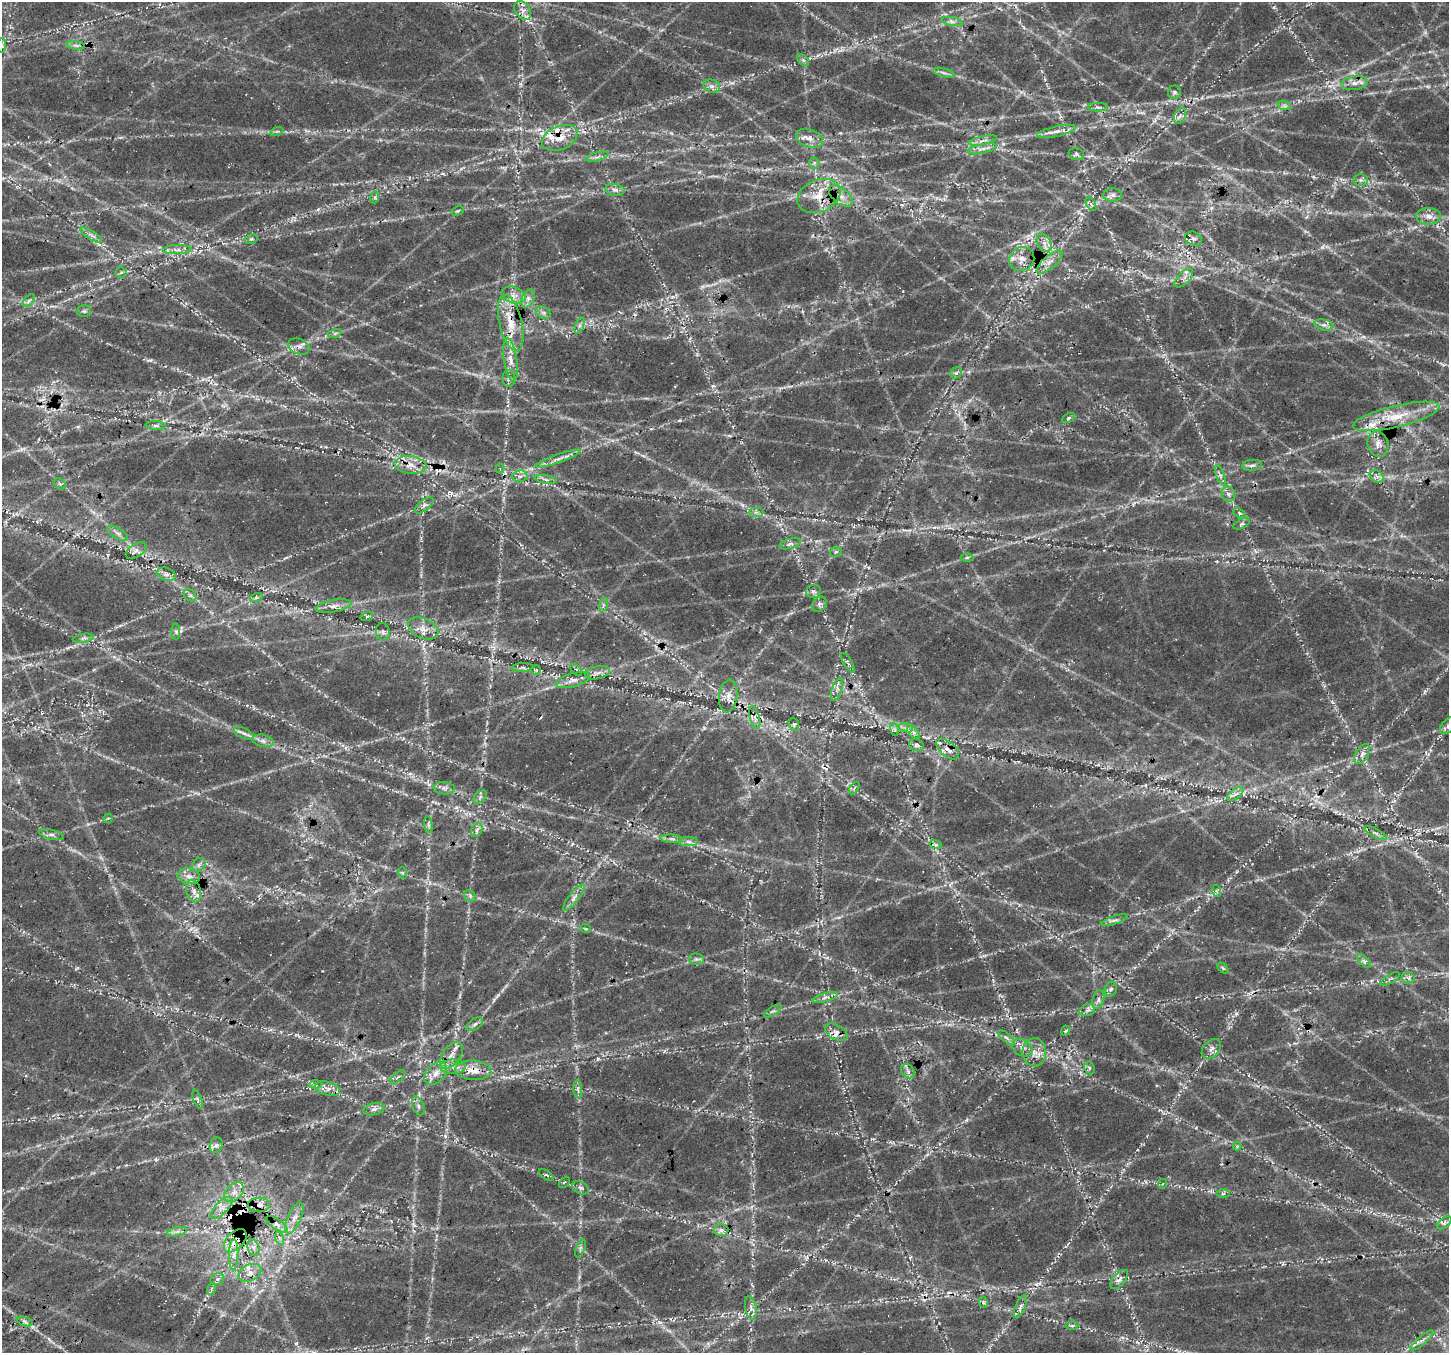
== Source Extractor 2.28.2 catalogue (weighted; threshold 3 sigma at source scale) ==
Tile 7 of 4 x 4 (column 3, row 2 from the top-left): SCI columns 3124-4570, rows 3171-4521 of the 6236 x 6279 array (HDU 1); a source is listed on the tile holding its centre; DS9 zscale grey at full resolution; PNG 1451 x 1355 px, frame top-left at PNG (2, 2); each listed source drawn as its Kron ellipse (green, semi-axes under 4 px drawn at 4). Shown black and unused: <1% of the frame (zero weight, under 3 of 4 exposures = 14% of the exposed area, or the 3 px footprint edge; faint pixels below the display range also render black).
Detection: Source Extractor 2.28.2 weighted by HDU 2 'WHT'; one run over the whole footprint, this tile lists its part. Background 0.0718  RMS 0.008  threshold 0.0359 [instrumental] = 3 sigma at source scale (4.5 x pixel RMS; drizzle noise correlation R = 1.50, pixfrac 1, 0.0396/0.0396 arcsec/px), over >= 5 px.
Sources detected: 214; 4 too faint to see at this stretch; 14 cosmic-ray / hot-pixel residue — neither listed nor drawn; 9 inside a brighter listed object's ellipse — not listed separately; the other 187 listed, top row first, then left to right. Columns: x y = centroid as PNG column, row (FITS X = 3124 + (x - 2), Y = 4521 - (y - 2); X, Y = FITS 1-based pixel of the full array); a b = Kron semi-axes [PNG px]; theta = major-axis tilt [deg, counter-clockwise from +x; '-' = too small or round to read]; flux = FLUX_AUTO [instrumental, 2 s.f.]
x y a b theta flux
523 10 10 7 -53 4.4
952 21 10 4 -11 2.5
2 45 7 3 87 1.5
76 45 9 4 -9 1.9
803 60 7 4 -44 1.6
944 73 11 3 -15 2.1
1354 83 13 6 8 4.8
712 86 8 6 -19 2.9
1174 92 7 6 - 1.7
1284 105 7 4 -19 1.8
1098 107 10 3 0 1.5
1180 116 9 5 66 2.6
277 131 7 4 19 1.2
1056 131 19 5 13 5.2
560 138 19 11 23 11
809 138 14 9 -20 6.2
983 140 14 3 12 3.1
982 149 15 4 12 3.7
1076 154 8 6 -17 1.9
597 157 11 3 16 2.2
814 163 5 5 - 1.6
1361 180 7 6 - 2.2
615 190 10 6 -10 3.1
1113 195 9 7 0 2.9
819 196 22 16 23 18
841 196 13 7 -38 6.2
375 197 6 4 73 1.1
1091 204 7 3 -59 1.1
457 211 6 4 30 1.1
1429 216 12 8 1 5.7
91 235 12 4 -31 2.8
251 239 6 4 12 1.3
1193 239 9 6 -23 2.6
1044 243 10 6 -60 3.9
177 250 14 4 2 3.7
1022 259 13 11 36 7.4
1049 262 16 6 40 5.5
121 272 5 5 - 1.3
1184 278 12 6 45 3.6
514 295 12 8 -17 5.6
528 298 9 6 64 3.5
29 301 8 4 47 1.8
84 311 7 6 - 1.8
543 313 8 5 -30 2.1
511 323 29 11 -76 19
1324 325 9 5 -13 2.7
579 326 8 4 71 1.9
335 333 7 4 19 1.4
299 347 11 7 -22 4.1
511 360 22 6 -81 7.8
956 373 6 5 - 1.7
509 379 8 6 89 2.2
1396 416 44 10 13 26
1068 418 7 4 27 1.3
156 426 10 4 -4 2.2
1378 444 13 10 -73 5.7
558 459 23 4 19 4.9
410 465 16 9 -8 9.5
1252 465 10 5 6 2.4
500 468 5 4 - 1.2
1221 475 10 3 -69 1.8
520 476 7 5 9 2.9
1377 476 8 5 -32 2.8
545 479 11 4 -10 2.1
60 484 6 5 - 1.5
1229 494 8 6 -63 2.6
424 505 11 5 38 2.8
756 512 7 4 0 2
1239 513 6 4 -23 1.4
1242 524 9 4 25 1.7
118 533 11 5 -31 2.9
790 544 11 5 16 2.6
136 550 11 6 33 3.9
836 552 6 5 - 1.5
967 557 6 4 1 1.2
166 574 10 6 -19 3.2
813 591 7 6 - 2.2
190 595 7 5 -40 1.8
256 598 6 4 18 1.6
819 604 8 6 46 2.4
603 605 7 4 72 1.7
333 606 18 6 9 5.5
367 616 6 4 19 1.2
423 628 16 9 -25 7.7
176 632 8 4 -89 1.6
383 632 9 7 -78 2.9
83 638 10 3 10 1.8
848 663 11 3 -60 1.5
522 668 10 4 4 1.7
536 670 5 5 - 0.99
576 670 7 2 -45 0.86
597 673 12 6 12 3.8
573 680 18 6 15 5.3
837 689 12 5 72 3
728 696 16 9 82 7.3
755 718 11 5 -75 3.5
794 724 7 5 -71 1.4
1448 725 10 6 46 3
906 728 7 4 -18 2
894 729 7 4 -71 1.3
913 732 8 4 -52 2.4
244 733 10 5 -25 2.9
263 741 11 6 -14 3
916 745 7 6 - 2.2
948 749 13 7 -40 6.5
1362 754 11 6 59 3.5
444 788 11 6 -4 2.8
854 788 7 3 53 1.2
1235 794 9 4 36 3.2
480 797 8 5 46 1.9
108 818 5 4 - 0.98
428 825 8 4 -81 1.6
477 830 7 5 62 2.1
1375 833 12 3 -25 2.3
52 835 12 5 -14 2.9
672 839 11 3 -5 1.9
688 842 9 4 0 2.6
936 845 6 4 -18 1.6
199 865 7 6 - 2.3
403 873 6 3 -71 0.9
189 876 11 7 -10 4.9
194 891 11 7 -75 4.5
1217 891 6 4 -71 1.2
470 896 6 5 - 1.7
574 898 16 5 51 4.2
1115 920 14 4 18 2.6
586 929 5 3 - 0.91
696 959 8 5 -10 2
1364 961 9 3 -45 1.6
1223 968 6 4 -44 1.1
1408 978 6 6 - 1.9
1390 979 11 3 31 1.4
1111 989 7 6 - 2.2
825 997 13 4 17 3.2
1098 1000 9 5 73 2.7
1087 1010 8 6 20 2.5
773 1011 10 4 32 1.8
475 1024 9 5 37 2.2
1065 1031 5 3 - 0.79
836 1032 12 7 -29 4.6
1007 1038 10 4 -40 2.2
1022 1048 11 8 -31 4
1211 1049 11 7 45 4.1
1034 1052 14 12 -89 8.1
451 1055 15 9 53 7.2
453 1067 13 7 1 5.5
1089 1068 7 5 -61 1.4
473 1070 18 9 -4 12
908 1071 8 6 -47 2.4
436 1073 13 9 46 7.4
397 1077 9 3 40 1.3
315 1084 6 4 -1 1.6
327 1088 13 7 -14 4.9
578 1089 9 3 -85 1.8
198 1099 9 3 -69 1.5
418 1106 10 5 -69 2.5
374 1109 11 6 13 2.9
216 1145 8 6 67 2.6
1237 1146 4 4 - 0.99
546 1175 9 3 -33 1.2
564 1182 6 2 45 0.71
1162 1184 5 3 - 0.67
580 1188 9 6 -29 2.4
234 1192 11 8 44 5.7
1223 1193 7 4 0 1.5
259 1205 11 7 4 5.5
222 1208 14 6 45 5.6
294 1218 17 6 66 6.6
1444 1223 8 5 41 2.3
277 1224 12 5 -35 3.6
721 1230 7 6 - 3.1
177 1232 10 4 14 2.6
279 1238 6 4 -72 1.5
235 1241 14 8 47 13
253 1247 8 6 -73 3.3
580 1248 9 3 69 1.5
234 1255 15 4 88 5.2
250 1273 12 8 25 5.8
217 1279 7 5 23 2.4
1119 1279 11 6 50 3.7
211 1289 6 3 71 1.3
983 1302 6 3 -73 1.1
1020 1307 12 4 66 2.5
751 1308 12 5 -79 3.6
24 1321 8 3 -19 1.5
1072 1326 6 4 0 1.2
1422 1340 14 4 40 3.2
Overlapping masked pixels (flux is a lower limit): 12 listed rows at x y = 560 138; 819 196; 1049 262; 511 323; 410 465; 136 550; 948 749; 473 1070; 259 1205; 235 1241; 250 1273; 1119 1279
Isophote crosses this tile's border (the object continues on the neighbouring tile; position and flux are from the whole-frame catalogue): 2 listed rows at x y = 2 45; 1448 725
Unlisted compact peaks at least as high as the median listed source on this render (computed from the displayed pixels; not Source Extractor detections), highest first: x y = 150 360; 296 1343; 445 1136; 680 420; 1236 1014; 494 1000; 77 968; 155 1159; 1196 1128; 659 1322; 598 1059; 807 1257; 966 1120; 1425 691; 318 209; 713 386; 1182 811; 78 427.